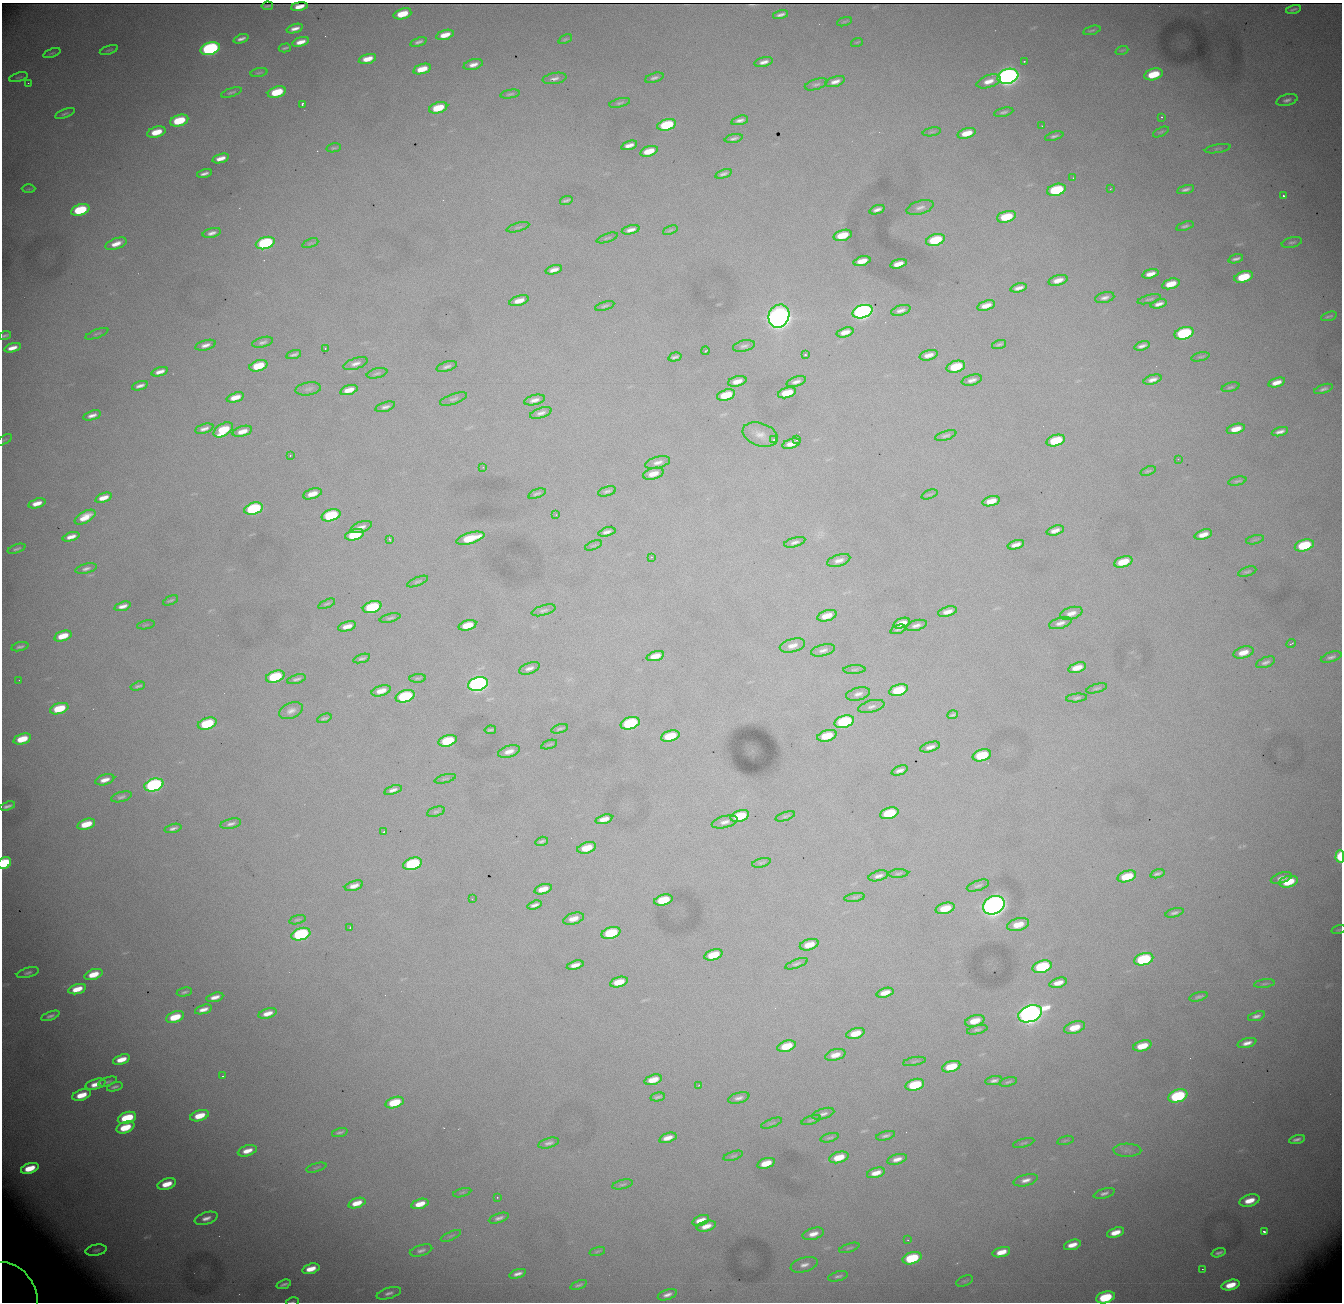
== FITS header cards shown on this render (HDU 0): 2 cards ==
NAXIS1  = 1340
NAXIS2  = 1300

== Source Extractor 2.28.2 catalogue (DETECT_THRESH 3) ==
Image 1340 x 1300 px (HDU 0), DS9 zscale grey, 1 PNG px = 1 image px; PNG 1344 x 1304 px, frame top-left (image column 1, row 1300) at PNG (2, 3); each listed source drawn as its Kron ellipse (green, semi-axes under 4 px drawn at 4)
Background 4980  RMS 45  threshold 135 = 3 sigma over >= 5 px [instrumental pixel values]
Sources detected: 410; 1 with non-positive FLUX_AUTO (blend fragments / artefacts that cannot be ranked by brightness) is neither listed nor drawn; the other 409 listed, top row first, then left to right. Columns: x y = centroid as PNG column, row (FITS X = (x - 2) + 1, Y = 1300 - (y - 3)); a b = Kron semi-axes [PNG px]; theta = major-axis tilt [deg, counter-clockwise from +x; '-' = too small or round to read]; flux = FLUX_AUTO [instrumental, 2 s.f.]
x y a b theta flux
267 6 6 2 10 5.0e+03
299 7 8 4 11 1.9e+03
1293 9 7 3 15 7.4e+03
402 14 9 5 17 8.6e+04
780 15 8 3 14 1.2e+04
844 22 8 3 19 3.7e+03
295 29 8 4 17 1.8e+04
1092 30 9 3 16 5.1e+03
445 35 9 4 16 4.4e+04
241 39 8 3 20 1.3e+04
565 39 7 3 24 4.4e+03
301 42 8 4 17 2.9e+04
419 42 8 4 19 9.8e+03
857 42 6 3 18 2.8e+03
285 48 6 2 16 5.3e+03
210 49 10 6 17 8.1e+05
109 50 9 3 18 5.4e+03
1122 50 7 4 18 3.9e+03
52 53 9 3 20 5.5e+03
367 59 9 4 15 4.4e+04
1024 61 3 2 - 2.5e+03
764 62 9 4 13 1.8e+04
473 65 10 5 16 2.3e+04
422 69 9 5 16 6.1e+04
259 73 8 3 12 4.5e+03
1153 74 9 5 15 1.1e+05
1008 76 10 7 17 2.6e+06
18 77 10 3 15 4.9e+03
555 78 12 5 9 1.3e+04
654 78 9 4 17 9.2e+03
989 81 12 6 19 3.5e+04
835 82 10 5 17 2.0e+04
28 83 3 2 - 3.8e+03
816 84 11 5 16 8.9e+03
231 92 11 3 18 6.8e+03
277 92 9 5 17 1.4e+05
510 94 10 4 10 6.1e+03
1287 100 11 5 15 1.3e+04
620 103 11 4 13 6.5e+03
302 104 4 2 - 6.0e+03
438 108 9 5 16 1.0e+05
1004 112 10 4 12 8.5e+03
65 113 10 4 21 7.6e+03
1161 117 3 2 - 4.9e+03
740 120 8 4 15 1.4e+04
179 121 9 5 16 1.6e+05
667 125 9 5 16 2.1e+05
1042 126 2 2 - 1.6e+03
156 132 9 5 17 7.5e+04
932 132 9 3 10 3.9e+03
1161 132 8 3 25 4.6e+03
967 133 9 5 16 5.7e+04
1054 136 9 4 15 8.1e+03
734 138 9 4 12 9.5e+03
629 145 8 4 17 2.0e+04
334 148 7 4 11 5.3e+03
1218 149 13 4 10 7.3e+03
649 151 9 5 17 6.0e+04
221 158 8 4 16 2.8e+04
204 173 7 3 15 1.2e+04
723 174 8 4 20 9.5e+03
1073 178 2 2 - 2.4e+03
29 189 7 3 0 3.9e+03
1110 189 4 2 - 2.0e+03
1186 189 9 4 14 1.1e+04
1056 190 10 5 16 2.6e+05
1283 196 3 3 - 8.4e+03
566 200 6 3 19 6.1e+03
920 207 14 6 17 1.6e+04
80 210 9 5 17 2.2e+05
877 210 8 4 19 1.3e+04
1006 217 10 5 14 1.1e+05
1185 226 9 4 17 8.7e+03
518 227 11 3 15 4.9e+03
631 230 9 4 13 1.8e+04
670 230 8 4 22 4.3e+03
212 233 9 4 14 1.5e+04
842 235 9 5 16 8.5e+04
607 238 11 3 18 4.4e+03
935 240 9 5 17 1.6e+05
1292 242 10 5 14 8.2e+03
265 243 10 6 17 4.4e+05
310 243 8 4 22 4.6e+03
116 244 11 5 20 3.2e+04
1236 259 7 3 15 9.9e+03
862 261 9 4 16 4.1e+04
898 264 8 4 15 3.3e+04
554 270 8 4 16 2.0e+04
1150 274 8 4 15 2.8e+04
1244 277 9 5 16 1.5e+05
1058 280 10 5 15 3.0e+04
1171 284 9 5 15 5.9e+04
1019 288 8 4 13 1.6e+04
1105 298 10 5 13 1.3e+04
1149 299 12 3 14 5.9e+03
519 301 10 5 17 3.3e+04
1159 304 8 4 16 1.7e+04
605 306 10 3 16 5.9e+03
986 306 9 5 17 3.2e+04
901 310 10 5 16 1.4e+04
863 312 10 6 17 1.3e+06
779 316 12 10 65 5.1e+06
1329 316 8 3 17 5.3e+03
845 332 9 4 17 2.7e+04
1184 333 10 6 16 3.6e+05
97 334 12 4 21 6.1e+03
5 335 6 3 16 6.0e+03
262 342 11 5 15 9.6e+03
999 344 7 3 18 5.8e+03
206 345 10 5 15 1.8e+04
744 346 11 5 12 9.7e+03
1142 346 8 4 16 1.3e+04
12 348 8 4 16 2.9e+04
325 348 3 3 - 2.8e+03
706 351 4 2 - 3.6e+03
294 355 7 3 16 8.1e+03
805 355 3 2 - 6.1e+03
929 355 9 5 15 2.5e+04
675 357 7 3 16 7.0e+03
1200 357 9 4 14 5.5e+03
355 364 12 5 18 1.6e+04
258 366 9 5 17 1.1e+05
447 367 10 4 17 1.0e+04
956 367 9 5 17 1.3e+05
160 372 8 4 17 2.2e+04
377 373 10 5 13 7.2e+03
972 380 10 5 14 1.6e+04
1152 380 9 4 18 1.8e+04
737 381 9 5 15 3.1e+04
796 382 10 5 19 1.4e+04
1277 382 9 4 16 3.0e+04
140 386 8 4 17 1.4e+04
1230 387 9 4 16 6.3e+03
308 389 13 6 8 1.2e+04
1323 389 10 4 18 1.0e+04
349 390 9 4 17 3.7e+04
787 393 9 5 16 7.8e+04
726 395 9 5 17 9.0e+04
235 397 9 4 17 4.3e+04
454 399 14 5 19 9.8e+03
534 400 10 5 14 1.7e+04
385 407 10 4 17 1.1e+04
541 413 11 5 18 1.4e+04
92 415 9 4 16 1.8e+04
204 429 9 4 17 1.5e+04
1236 429 9 5 15 4.6e+04
223 430 10 6 31 1.3e+05
242 431 10 5 17 3.4e+04
1280 432 8 4 15 1.5e+04
760 435 18 11 -18 3.3e+04
946 436 11 4 16 8.1e+03
4 440 8 2 29 3.4e+03
774 440 4 3 - 6.2e+03
796 440 3 2 - 5.7e+03
1056 440 9 5 16 1.4e+05
791 444 9 4 17 2.8e+04
290 456 3 2 - 3.1e+03
1178 459 2 2 - 1.2e+03
658 462 13 6 15 1.7e+04
483 467 2 2 - 1.6e+03
1148 471 8 4 18 5.3e+03
653 474 10 5 15 3.6e+04
1237 481 9 4 13 6.4e+03
607 491 9 4 15 8.2e+03
312 494 10 5 17 3.9e+04
537 494 9 3 20 5.8e+03
929 494 8 2 21 3.5e+03
103 498 9 4 18 3.5e+04
991 501 9 5 16 4.4e+04
37 503 9 4 16 3.3e+04
254 509 10 5 17 3.8e+05
331 515 10 5 16 2.6e+05
556 515 3 3 - 4.2e+03
85 517 11 5 29 5.0e+04
361 527 11 5 19 1.8e+04
1055 531 9 4 17 2.1e+04
607 532 9 4 15 1.3e+04
355 535 9 5 17 1.6e+05
1203 535 9 5 17 3.3e+04
71 537 8 4 18 2.7e+04
470 538 14 5 16 1.1e+05
389 539 3 2 - 3.8e+03
1255 540 9 3 13 5.2e+03
795 542 11 4 16 1.1e+04
593 545 9 3 21 4.1e+03
1016 545 8 4 16 2.1e+04
1304 545 10 5 16 2.0e+05
17 549 9 3 19 7.1e+03
651 557 2 2 - 1.7e+03
839 560 12 6 16 1.9e+04
1123 562 9 5 17 8.0e+04
86 569 11 4 14 1.2e+04
1247 572 9 4 18 6.1e+03
417 582 11 4 22 5.6e+03
171 600 8 3 24 5.0e+03
327 604 9 4 23 5.1e+03
123 606 8 4 16 1.9e+04
372 607 9 5 17 2.6e+05
544 610 12 5 16 9.4e+03
948 612 9 4 14 2.2e+04
1071 613 11 6 16 2.5e+04
827 616 10 5 17 4.9e+04
390 618 10 3 14 6.1e+03
902 623 9 5 19 3.8e+04
1060 623 11 5 15 1.7e+04
146 625 9 3 11 3.6e+03
467 625 9 5 16 6.8e+04
916 625 11 5 15 1.4e+04
347 626 9 4 17 2.9e+04
898 629 8 4 18 6.6e+03
63 636 9 5 18 6.6e+04
1291 644 5 2 - 3.0e+03
792 645 13 6 16 2.7e+04
20 647 9 4 13 8.7e+03
823 650 12 5 15 1.3e+04
1243 652 10 5 17 4.2e+04
655 656 9 4 16 4.0e+04
1331 657 11 4 17 1.0e+04
362 658 8 4 17 7.5e+03
1266 662 10 5 20 1.1e+04
529 668 11 5 20 1.4e+04
1077 668 9 5 17 4.2e+04
854 669 11 3 4 5.0e+03
275 677 9 5 18 2.3e+05
418 678 8 3 4 4.6e+03
297 679 9 4 15 8.9e+03
19 680 2 2 - 1.6e+03
478 684 10 6 16 1.4e+06
138 686 7 3 15 7.2e+03
1097 688 11 3 15 5.6e+03
898 690 9 5 17 1.3e+05
381 691 10 5 17 3.5e+04
858 694 12 6 14 1.5e+04
405 696 10 6 17 3.0e+05
1077 698 10 4 6 7.4e+03
871 706 13 6 15 1.4e+04
59 709 9 5 17 1.3e+05
291 711 12 7 23 1.9e+04
953 715 5 3 - 5.4e+03
324 718 7 3 19 5.6e+03
844 722 10 6 16 3.2e+05
630 723 10 6 17 3.2e+05
207 724 9 5 18 2.2e+05
560 729 8 3 16 5.6e+03
490 730 6 2 10 5.1e+03
670 736 9 5 16 1.1e+05
827 736 10 5 16 9.4e+04
22 739 9 5 18 8.3e+04
448 741 9 5 16 1.5e+05
549 744 8 2 18 2.9e+03
930 747 10 5 16 1.7e+04
509 751 11 5 16 2.6e+04
982 755 9 5 16 1.6e+05
900 770 8 4 22 1.3e+04
445 779 11 2 14 4.7e+03
105 780 10 5 17 2.7e+04
154 785 10 6 17 8.1e+05
393 790 9 4 17 1.3e+04
121 797 10 5 16 1.1e+04
7 806 8 3 17 1.1e+04
436 812 9 4 17 6.5e+03
889 813 9 5 17 1.7e+05
740 816 9 5 16 1.4e+05
785 816 10 3 18 5.1e+03
604 819 8 4 16 3.0e+04
725 822 13 6 13 1.8e+04
86 824 9 5 17 8.1e+04
231 824 10 5 13 1.1e+04
173 828 9 4 15 1.1e+04
384 832 3 3 - 8.4e+03
542 841 6 3 18 6.5e+03
587 848 10 5 17 7.2e+04
1340 856 6 4 88 1.4e+05
5 863 7 5 33 2.3e+05
761 863 9 4 14 5.6e+03
413 864 10 6 17 3.7e+05
898 873 10 3 4 4.8e+03
1157 874 7 3 17 8.4e+03
878 876 10 5 15 1.4e+04
1127 876 9 5 17 1.2e+05
1281 878 11 5 17 2.0e+04
1288 882 9 5 13 9.9e+04
354 886 9 5 18 2.4e+04
978 886 11 5 18 8.4e+03
543 889 9 5 17 4.0e+04
855 897 10 3 9 5.2e+03
472 899 3 2 - 2.7e+03
663 900 9 5 15 1.4e+05
534 905 7 3 17 1.2e+04
994 905 11 9 28 4.0e+06
945 908 10 5 16 8.3e+04
1174 913 9 4 16 8.8e+03
573 919 11 5 17 3.2e+04
297 920 9 4 14 5.3e+03
1018 924 11 6 16 5.7e+04
350 927 3 2 - 2.6e+03
1339 930 7 3 13 3.3e+03
611 933 9 5 16 1.8e+05
301 934 10 6 17 4.9e+05
809 945 9 5 17 4.9e+04
713 955 9 5 17 9.3e+04
1144 959 10 6 16 3.1e+05
796 964 12 4 20 7.8e+03
575 965 8 4 16 2.4e+04
1042 967 10 6 17 3.0e+05
28 973 11 5 15 9.6e+03
93 974 9 5 18 6.3e+04
619 982 9 5 15 5.9e+04
1058 983 9 4 17 3.2e+04
1264 984 10 3 7 5.2e+03
77 989 9 5 16 5.6e+04
184 992 8 4 11 6.3e+03
885 993 9 4 16 3.4e+04
215 997 9 4 14 2.3e+04
1199 997 9 4 15 8.1e+03
203 1009 9 4 17 2.2e+04
268 1013 9 5 17 3.2e+04
1030 1014 12 8 20 3.1e+06
50 1016 9 4 21 1.0e+04
1256 1016 9 4 17 1.2e+04
175 1017 9 5 18 9.0e+04
975 1021 10 5 16 5.5e+04
1074 1027 10 5 17 6.6e+04
977 1030 10 4 12 7.0e+03
855 1033 9 5 16 6.0e+04
1247 1043 9 4 15 2.2e+04
786 1046 9 5 17 9.8e+04
1142 1046 9 5 16 7.8e+04
835 1055 10 5 16 3.4e+04
121 1059 9 4 18 4.8e+04
914 1061 11 3 11 5.1e+03
951 1067 9 5 17 9.9e+04
223 1076 3 3 - 2.2e+03
653 1080 9 5 16 5.0e+04
994 1081 8 4 10 1.0e+04
108 1082 10 4 17 7.3e+03
1008 1082 9 3 14 5.7e+03
96 1084 10 5 17 3.9e+04
699 1085 2 2 - 1.5e+03
915 1085 9 5 16 1.7e+05
115 1087 8 4 18 9.5e+03
81 1095 9 5 18 6.5e+04
1178 1096 10 6 17 4.0e+05
658 1097 7 3 12 6.6e+03
739 1098 11 5 14 1.3e+04
395 1102 9 5 17 1.2e+05
823 1114 11 5 17 1.2e+04
200 1116 9 5 17 6.9e+04
127 1118 9 5 19 2.0e+05
811 1120 10 3 19 4.6e+03
772 1123 11 3 20 4.9e+03
125 1127 9 5 20 1.0e+05
340 1132 8 3 16 7.5e+03
886 1136 10 4 14 8.7e+03
668 1138 9 4 18 2.9e+04
830 1138 9 4 15 6.0e+03
1297 1139 8 3 14 1.2e+04
1065 1140 8 3 14 4.3e+03
549 1143 10 5 16 1.1e+04
1024 1143 11 3 15 5.2e+03
1127 1150 14 6 -1 1.7e+04
247 1151 10 5 17 3.6e+04
733 1156 10 4 17 5.9e+03
839 1157 10 5 16 6.9e+04
897 1159 10 5 16 2.3e+04
766 1163 9 5 17 6.1e+04
30 1168 9 5 18 7.8e+04
316 1168 10 3 15 4.9e+03
876 1173 9 5 15 3.4e+04
1026 1180 12 5 14 1.9e+04
167 1184 9 5 18 5.8e+04
623 1184 10 4 14 6.6e+03
462 1193 9 3 15 4.0e+03
1104 1193 11 4 16 1.2e+04
497 1197 2 2 - 2.4e+03
1249 1201 10 5 16 5.2e+04
357 1203 9 5 17 4.6e+04
420 1204 9 5 17 4.7e+04
206 1218 12 6 17 2.2e+04
499 1218 10 4 19 1.2e+04
701 1220 9 5 19 3.7e+04
706 1226 10 5 15 3.5e+04
1264 1231 4 3 - 7.8e+03
1115 1232 9 5 18 4.5e+04
813 1234 11 6 16 2.9e+04
451 1236 11 4 25 6.5e+03
908 1240 4 2 - 2.1e+03
1072 1245 9 4 17 3.6e+04
849 1248 10 4 18 6.2e+03
96 1250 11 5 10 8.8e+03
421 1250 11 5 16 1.2e+04
597 1251 8 3 14 4.6e+03
1001 1252 9 5 16 4.7e+04
1219 1253 7 3 17 8.5e+03
912 1258 10 6 16 2.3e+05
804 1265 14 7 15 2.2e+04
311 1269 9 5 16 4.8e+04
1202 1269 2 2 - 1.6e+03
518 1274 9 4 18 1.7e+04
838 1276 10 4 15 8.4e+03
965 1281 9 5 21 5.2e+03
284 1284 7 3 19 9.2e+03
579 1285 9 3 20 7.1e+03
1231 1285 9 5 16 5.9e+04
389 1293 12 5 16 1.4e+04
9 1294 34 26 -57 1.0e+05
667 1295 10 5 19 1.7e+04
1105 1297 9 5 17 2.1e+05
292 1302 6 2 9 3.8e+03
At the frame edge (FLAGS 8, measured only in part): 6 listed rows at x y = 5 335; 1340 856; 5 863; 9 1294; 1105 1297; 292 1302
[1 non-positive-flux detection neither listed nor drawn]